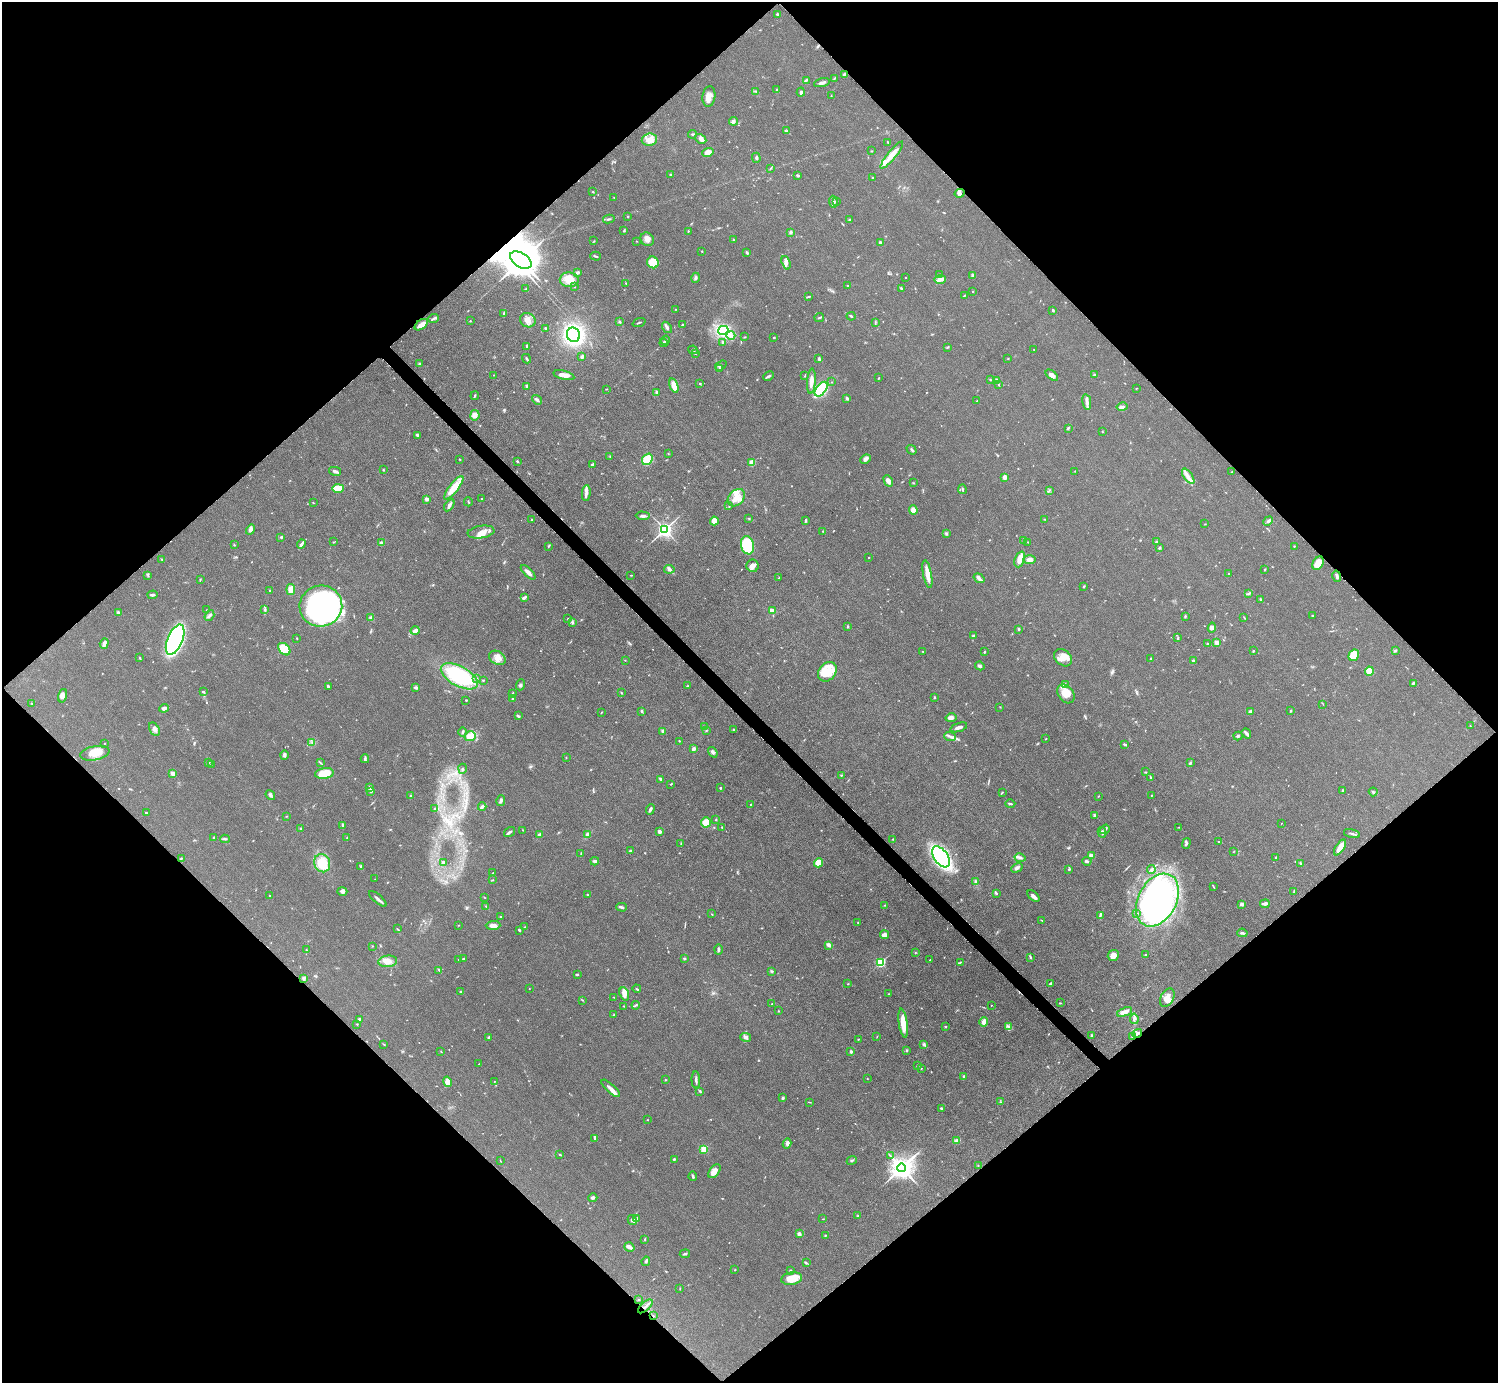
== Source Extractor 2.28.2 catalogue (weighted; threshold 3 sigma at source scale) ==
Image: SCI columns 8-5988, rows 307-5828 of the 5990 x 5989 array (HDU 1 of 3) = the unmasked area's bounding box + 8 px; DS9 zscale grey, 4 x 4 block average (1 PNG px = mean of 4 x 4 image px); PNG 1500 x 1385 px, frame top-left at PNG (2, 2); each listed source drawn as its Kron ellipse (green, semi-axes under 4 px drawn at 4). Shown black and unused: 51% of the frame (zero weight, under 3 of 5 exposures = <1% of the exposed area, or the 3 px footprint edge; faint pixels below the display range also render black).
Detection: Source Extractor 2.28.2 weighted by HDU 2 'WHT'. Background 0.0499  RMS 0.0053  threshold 0.0237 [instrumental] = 3 sigma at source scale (4.5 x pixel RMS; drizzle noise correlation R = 1.50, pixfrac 1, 0.05/0.05 arcsec/px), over >= 5 px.
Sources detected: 777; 3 too faint to see at this stretch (4 x 4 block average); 1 inside a brighter object's white glare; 4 cosmic-ray / hot-pixel residue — neither listed nor drawn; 19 coinciding with a brighter row at this scale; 51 inside a brighter listed object's ellipse — not listed separately; of the other 699, all 500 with FLUX_AUTO >= 1.35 (the completeness limit of this list) listed and drawn (199 fainter detections not listed), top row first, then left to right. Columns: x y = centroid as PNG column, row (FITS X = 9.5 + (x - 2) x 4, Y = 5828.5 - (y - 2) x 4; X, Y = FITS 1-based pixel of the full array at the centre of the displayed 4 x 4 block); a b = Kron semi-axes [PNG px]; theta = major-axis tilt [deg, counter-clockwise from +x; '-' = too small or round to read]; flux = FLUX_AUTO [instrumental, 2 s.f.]
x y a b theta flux
777 14 2 2 - 12
844 74 2 2 - 1.9
834 78 4 2 - 2.3
806 80 2 2 - 2.5
822 83 8 2 16 11
777 89 2 2 - 1.8
756 91 2 2 - 1.9
801 92 4 3 - 7.8
709 96 10 6 82 27
831 96 2 2 - 1.8
734 121 4 4 - 7.4
787 131 4 2 - 4.3
693 134 4 2 - 5.2
701 139 6 4 -31 11
649 140 8 6 11 34
888 142 4 2 - 3.1
871 151 3 2 - 1.6
708 152 6 4 19 31
892 155 17 4 51 44
756 158 5 2 - 4.5
770 169 3 2 - 2.2
671 175 2 2 - 5.8
797 175 3 2 - 4.1
872 178 2 2 - 2.7
593 192 2 2 - 2.3
960 193 5 3 - 11
614 198 2 2 - 1.9
836 201 4 2 - 4.4
833 202 6 2 -82 7
628 216 2 2 - 1.4
609 219 6 2 9 5.4
850 219 3 2 - 2.5
624 231 3 2 - 2.5
688 231 2 2 - 4.2
790 232 3 3 - 4.7
647 239 7 6 - 17
733 240 3 2 - 2.9
594 241 2 2 - 1.7
637 241 2 2 - 1.4
881 243 2 2 - 12
702 251 2 2 - 3.5
747 252 3 2 - 4.9
596 256 5 2 - 4.3
521 260 12 7 -32 13000
653 262 6 5 - 63
786 263 7 4 -72 13
577 273 3 2 - 8.9
940 274 2 2 - 2.9
973 275 3 3 - 4.8
906 277 2 2 - 2.7
695 278 5 3 - 6.3
940 279 6 3 1 10
569 280 9 7 -3 45
626 283 2 2 - 1.9
847 286 2 2 - 2.8
574 287 2 2 - 1.5
901 288 2 2 - 4.5
525 289 3 2 - 3.3
973 291 2 2 - 1.9
965 295 3 2 - 2.5
808 297 4 2 - 3.1
675 309 2 2 - 1.4
1053 310 3 2 - 4.2
504 313 3 2 - 5.4
851 316 4 2 - 3.5
819 317 5 2 - 4.3
433 318 5 2 - 5
528 320 8 7 - 22
470 321 2 2 - 1.9
619 322 3 2 - 2.9
639 323 7 2 21 3.7
875 323 3 2 - 1.9
421 325 7 4 36 23
682 325 3 2 - 2.8
667 327 6 3 -55 7.5
546 328 3 2 - 4.1
723 330 5 4 - 190
573 335 7 6 - 410
731 335 4 3 - 10
745 337 3 2 - 2.6
774 337 2 2 - 8.9
665 340 4 2 - 5.4
723 342 3 2 - 5.5
664 343 4 3 - 8.1
527 346 3 2 - 2.3
948 347 3 2 - 2
693 350 5 2 - 3.6
1034 350 2 2 - 1.5
695 353 2 2 - 1.7
582 356 3 2 - 8.7
1008 358 2 2 - 1.6
527 359 5 2 - 3.9
819 359 4 3 - 5.1
419 364 3 2 - 3.4
721 365 6 2 34 4.4
719 368 2 2 - 1.6
494 375 2 2 - 1.9
564 375 11 3 -14 31
805 375 3 2 - 1.8
1052 375 7 4 -39 15
1094 375 3 2 - 3.7
769 376 5 2 - 7.2
879 378 2 2 - 2
990 380 3 2 - 2
996 380 3 2 - 5
811 381 12 3 86 25
832 382 2 2 - 1.4
700 384 2 2 - 2.2
998 384 3 2 - 2.3
527 386 4 2 - 8.3
674 386 7 3 -71 34
1136 388 2 2 - 1.9
607 389 2 2 - 1.6
821 389 8 5 52 160
656 392 3 2 - 7
475 396 4 2 - 3.9
847 398 3 3 - 5.9
537 400 5 2 - 8.5
977 401 3 2 - 2.3
1087 402 8 3 -79 12
1122 407 5 3 - 11
475 415 5 4 - 19
1068 429 3 2 - 3.2
1102 431 2 2 - 1.8
417 435 3 2 - 4.1
911 450 5 2 - 4.5
668 454 3 2 - 1.5
610 456 2 2 - 1.4
459 459 2 2 - 2.8
647 459 6 5 - 75
865 459 5 3 - 14
517 461 2 2 - 4.1
752 462 4 3 - 33
592 464 3 2 - 4.7
383 470 2 2 - 2.3
335 471 6 2 -13 11
1075 471 2 2 - 1.7
1232 472 2 2 - 2.4
1188 476 9 4 -55 19
1005 477 4 3 - 12
888 481 6 4 -61 18
913 483 3 2 - 1.8
338 488 6 3 1 64
454 488 14 4 52 57
962 489 4 2 - 3.8
1049 490 3 2 - 2
586 493 8 3 85 12
736 498 10 7 47 33
426 499 4 3 - 7.8
482 499 2 2 - 1.8
468 502 4 2 - 2.8
313 503 2 2 - 1.7
449 505 7 3 58 8.3
729 506 3 2 - 2
913 510 5 3 - 20
643 516 7 3 -3 8.1
749 518 2 2 - 1.4
532 519 3 2 - 3.2
1044 519 3 2 - 1.5
805 520 4 2 - 4.2
714 521 4 4 - 24
1268 521 5 2 - 7.8
1205 524 2 2 - 1.5
665 529 3 3 - 1500
251 530 5 3 - 11
823 531 2 2 - 2.1
481 532 13 6 8 29
946 533 3 3 - 4.6
281 537 3 2 - 2.3
1023 540 2 2 - 1.5
1157 541 2 2 - 1.6
334 542 3 2 - 1.7
1028 542 2 2 - 1.7
381 543 3 3 - 14
301 544 5 3 - 7.3
234 545 3 2 - 2.3
748 545 9 6 -78 200
548 546 3 2 - 3.8
1294 546 2 2 - 2.2
1160 548 2 2 - 4.9
869 557 2 2 - 2.4
1020 559 8 5 69 31
162 560 2 2 - 2
1030 560 6 4 2 15
1318 563 7 5 58 46
752 566 6 6 - 18
669 569 5 3 - 6.8
1264 569 3 2 - 2.3
528 572 9 3 -45 14
1228 573 2 2 - 2.2
927 574 14 3 -79 45
148 575 2 2 - 2.4
630 575 2 2 - 1.4
1337 576 6 2 -76 7.9
779 578 2 2 - 1.9
979 578 6 3 -35 8.7
200 580 4 2 - 2
1084 586 3 2 - 3.3
291 589 5 4 - 27
269 591 3 2 - 2.4
1248 593 3 2 - 3.7
153 595 5 2 - 5.7
524 597 4 2 - 12
1261 600 4 3 - 4.4
321 606 21 20 - 1100
265 609 4 2 - 4.3
206 610 2 2 - 1.7
772 611 4 3 - 5.9
118 613 3 3 - 6.6
209 615 6 2 56 5.6
1185 616 4 2 - 3
1312 616 3 2 - 2.2
1244 617 2 2 - 1.5
371 618 2 2 - 16
567 619 2 2 - 1.4
573 623 3 2 - 3.2
848 627 3 2 - 3.9
1212 628 5 4 - 10
1019 629 4 2 - 3.6
415 631 5 2 - 16
973 636 3 2 - 6.7
297 638 2 2 - 2.5
1178 638 4 2 - 2.8
175 640 16 7 67 640
104 643 5 3 - 16
1217 643 3 3 - 11
1208 644 4 2 - 3.6
284 649 7 5 -47 95
923 651 3 2 - 1.6
1253 651 3 2 - 2.7
1395 651 3 2 - 3.1
984 652 3 2 - 2.8
1354 655 6 5 - 61
140 658 2 2 - 1.8
497 658 9 6 -32 24
1063 658 10 7 -39 31
1151 659 2 2 - 3
625 660 2 2 - 1.4
1194 661 3 2 - 7.9
980 666 5 3 - 6.1
1369 671 4 4 - 34
827 672 11 8 50 51
459 676 20 10 -28 300
477 678 2 2 - 1.9
483 680 2 2 - 2.4
1413 683 4 2 - 4.2
520 685 5 3 - 5.9
1066 685 4 3 - 6.4
687 686 2 2 - 1.8
328 687 4 2 - 8.3
416 687 3 2 - 3.7
203 691 2 2 - 2.4
512 693 2 2 - 2
621 693 2 2 - 2.8
1066 694 10 7 -52 48
63 696 7 4 75 13
934 697 2 2 - 3.1
513 699 2 2 - 3.3
466 700 2 2 - 2.3
31 703 2 2 - 1.5
1323 704 2 2 - 1.5
1000 707 2 2 - 1.5
164 708 5 3 - 8.8
641 711 3 2 - 6
1250 711 3 2 - 5.6
1290 711 2 2 - 3
601 713 2 2 - 1.9
518 716 3 2 - 5.9
951 718 5 4 - 15
704 726 2 2 - 1.9
1470 726 2 2 - 1.6
959 727 9 3 18 12
154 729 7 4 -61 13
706 730 2 2 - 1.8
733 730 2 2 - 1.6
663 731 3 3 - 7.6
463 732 5 2 - 5.7
1246 733 5 2 - 15
470 736 6 5 - 47
1238 736 4 2 - 5.1
950 737 6 2 -22 8.5
1046 739 2 2 - 1.6
679 741 2 2 - 1.6
312 742 3 2 - 3.6
105 743 2 2 - 1.4
1125 744 4 2 - 6.5
694 749 2 2 - 11
713 752 6 3 -52 7.9
95 753 15 7 10 42
284 755 4 3 - 5.5
566 757 2 2 - 1.7
365 759 4 2 - 5.5
209 763 3 2 - 2.1
320 763 2 2 - 3
1190 763 4 2 - 4
211 764 2 2 - 2.7
463 769 5 2 - 3.7
1145 772 3 2 - 1.5
173 773 2 2 - 70
324 773 9 5 9 85
841 775 3 2 - 1.6
1150 778 3 2 - 2.7
661 779 4 2 - 3.2
671 784 3 2 - 2.2
370 788 4 2 - 8.5
720 788 2 2 - 7.7
1342 790 2 2 - 4.8
370 791 3 2 - 3.3
1002 792 2 2 - 1.9
1373 792 4 2 - 3.6
270 795 5 3 - 6.4
1152 795 2 2 - 1.7
411 796 3 2 - 2.9
1098 796 2 2 - 1.4
501 800 5 3 - 6.6
751 804 2 2 - 2.2
1010 804 5 2 - 4.6
482 807 4 3 - 7.1
435 809 3 2 - 3.4
650 809 5 2 - 10
146 813 3 2 - 2.2
1094 815 2 2 - 6
286 816 2 2 - 1.7
716 820 2 2 - 2.8
706 822 5 5 - 38
1281 823 2 2 - 1.6
343 825 4 2 - 6.7
722 827 2 2 - 2.8
1179 827 2 2 - 1.4
301 829 3 2 - 4.8
1105 829 5 3 - 6.8
523 830 2 2 - 1.6
509 832 6 2 34 5.8
659 832 2 2 - 35
1102 832 5 2 - 7
1352 833 8 2 -16 6.1
539 835 3 3 - 4.7
588 835 2 2 - 41
214 838 3 2 - 5.4
347 838 3 2 - 1.6
225 839 5 2 - 5.3
893 839 2 2 - 1.8
1219 842 2 2 - 2.1
681 843 3 2 - 2.2
1186 843 5 2 - 5.4
1340 847 9 3 57 38
631 851 3 2 - 7.3
1233 852 2 2 - 1.5
581 854 3 2 - 2.4
1091 856 3 3 - 12
941 857 12 7 -54 580
1276 857 2 2 - 5.1
181 858 2 2 - 2.9
1020 858 5 3 - 6.9
595 861 4 2 - 8.6
1087 861 4 3 - 5.1
322 863 9 8 - 94
443 863 3 2 - 4.6
819 863 4 4 - 37
1300 863 3 2 - 2.5
361 867 3 2 - 7.4
1017 868 6 3 30 9
1069 869 3 2 - 3
1151 869 4 2 - 7.1
493 873 2 2 - 1.3
375 879 2 2 - 1.5
493 880 3 2 - 2
975 882 4 2 - 4.9
1214 887 4 2 - 2.5
342 891 5 4 - 11
1294 891 3 2 - 2.2
996 893 3 2 - 5.4
587 894 2 2 - 1.8
270 896 2 2 - 3.4
1033 896 7 3 -44 12
484 898 3 2 - 1.4
378 899 11 2 -40 11
1157 900 28 19 62 990
1242 904 3 2 - 11
1265 904 5 2 - 13
884 905 2 2 - 2
486 906 3 2 - 2.6
621 907 5 2 - 6.7
1136 913 4 2 - 3.6
712 914 2 2 - 1.4
1100 915 3 2 - 4.1
501 917 2 2 - 3.4
1041 920 4 2 - 1.6
858 922 2 2 - 1.4
458 925 2 2 - 1.4
493 925 7 3 3 21
525 927 2 2 - 2.3
397 929 2 2 - 1.7
519 930 2 2 - 6.7
1242 933 5 2 - 6.7
884 935 4 3 - 12
828 945 3 2 - 19
372 946 2 2 - 1.5
718 949 5 2 - 7.2
306 950 2 2 - 2.6
915 952 2 2 - 1.5
1113 955 5 5 - 21
1146 955 4 2 - 2.5
1031 958 3 2 - 2.7
463 959 3 2 - 3.7
685 959 3 2 - 1.6
459 960 3 2 - 3.9
930 960 2 2 - 1.5
388 961 9 5 6 25
881 962 2 2 - 410
960 962 4 2 - 3.1
439 970 3 2 - 2.1
771 971 3 2 - 3.3
577 974 3 2 - 3.2
304 978 4 3 - 5.4
848 984 2 2 - 1.5
1051 984 3 2 - 11
529 989 2 2 - 1.6
637 989 4 2 - 3.6
461 992 2 2 - 17
624 994 7 4 -68 19
888 994 2 2 - 1.6
613 997 2 2 - 1.8
1167 998 10 6 61 27
582 1000 3 2 - 2.2
1060 1003 3 2 - 2.6
772 1004 2 2 - 1.5
636 1005 4 2 - 3
991 1005 2 2 - 2.3
624 1006 3 2 - 2
778 1011 2 2 - 2
1125 1012 8 3 22 23
614 1015 2 2 - 1.5
359 1019 4 2 - 3.2
1134 1019 5 3 - 7.4
984 1022 5 3 - 17
903 1023 14 4 -82 53
357 1024 2 2 - 2.2
945 1026 2 2 - 2.4
1008 1026 4 3 - 7.3
1137 1033 5 2 - 10
877 1036 3 2 - 1.5
1092 1036 4 2 - 4.6
489 1037 3 2 - 4.5
745 1037 5 3 - 8.8
1133 1037 4 2 - 4.4
858 1039 2 2 - 2
384 1044 3 2 - 2.7
924 1044 4 3 - 4.8
906 1050 3 2 - 3.8
441 1052 2 2 - 1.7
851 1052 2 2 - 12
479 1064 2 2 - 1.6
918 1065 3 2 - 4.3
921 1068 2 2 - 1.9
964 1077 2 2 - 20
867 1079 2 2 - 1.9
665 1080 2 2 - 2.2
696 1080 8 2 -86 8.6
494 1081 2 2 - 1.6
447 1082 5 3 - 28
611 1088 12 3 -42 15
700 1091 4 2 - 3.2
783 1098 3 2 - 4.8
810 1102 3 2 - 1.6
1000 1102 2 2 - 1.4
942 1109 4 2 - 4.5
647 1120 2 2 - 1.8
595 1138 3 2 - 3
956 1140 4 2 - 5.2
787 1143 5 3 - 11
704 1149 2 2 - 200
560 1155 3 2 - 2.6
890 1156 2 2 - 1.7
674 1159 2 2 - 4.3
852 1160 5 2 - 3.3
500 1161 3 2 - 1.5
978 1166 2 2 - 1.7
901 1168 4 4 - 3800
714 1171 8 5 53 21
693 1176 5 3 - 5.9
593 1198 4 3 - 7.6
858 1216 3 2 - 2.6
637 1218 3 2 - 3
823 1219 2 2 - 1.8
632 1220 5 3 - 7.3
799 1234 3 3 - 11
825 1235 2 2 - 2
645 1239 2 2 - 2
629 1247 5 3 - 15
685 1254 5 2 - 4.7
646 1261 5 2 - 8.4
806 1262 2 2 - 1.8
735 1270 2 2 - 1.6
790 1270 2 2 - 3.3
792 1279 10 6 10 48
680 1289 2 2 - 1.6
638 1299 2 2 - 1.6
645 1306 9 2 43 9.2
653 1316 2 2 - 1.5
Overlapping masked pixels (flux is a lower limit): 5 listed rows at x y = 521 260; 1137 1033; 1133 1037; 645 1306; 653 1316
Diffuse or blended objects may show on this block-average render without a row.